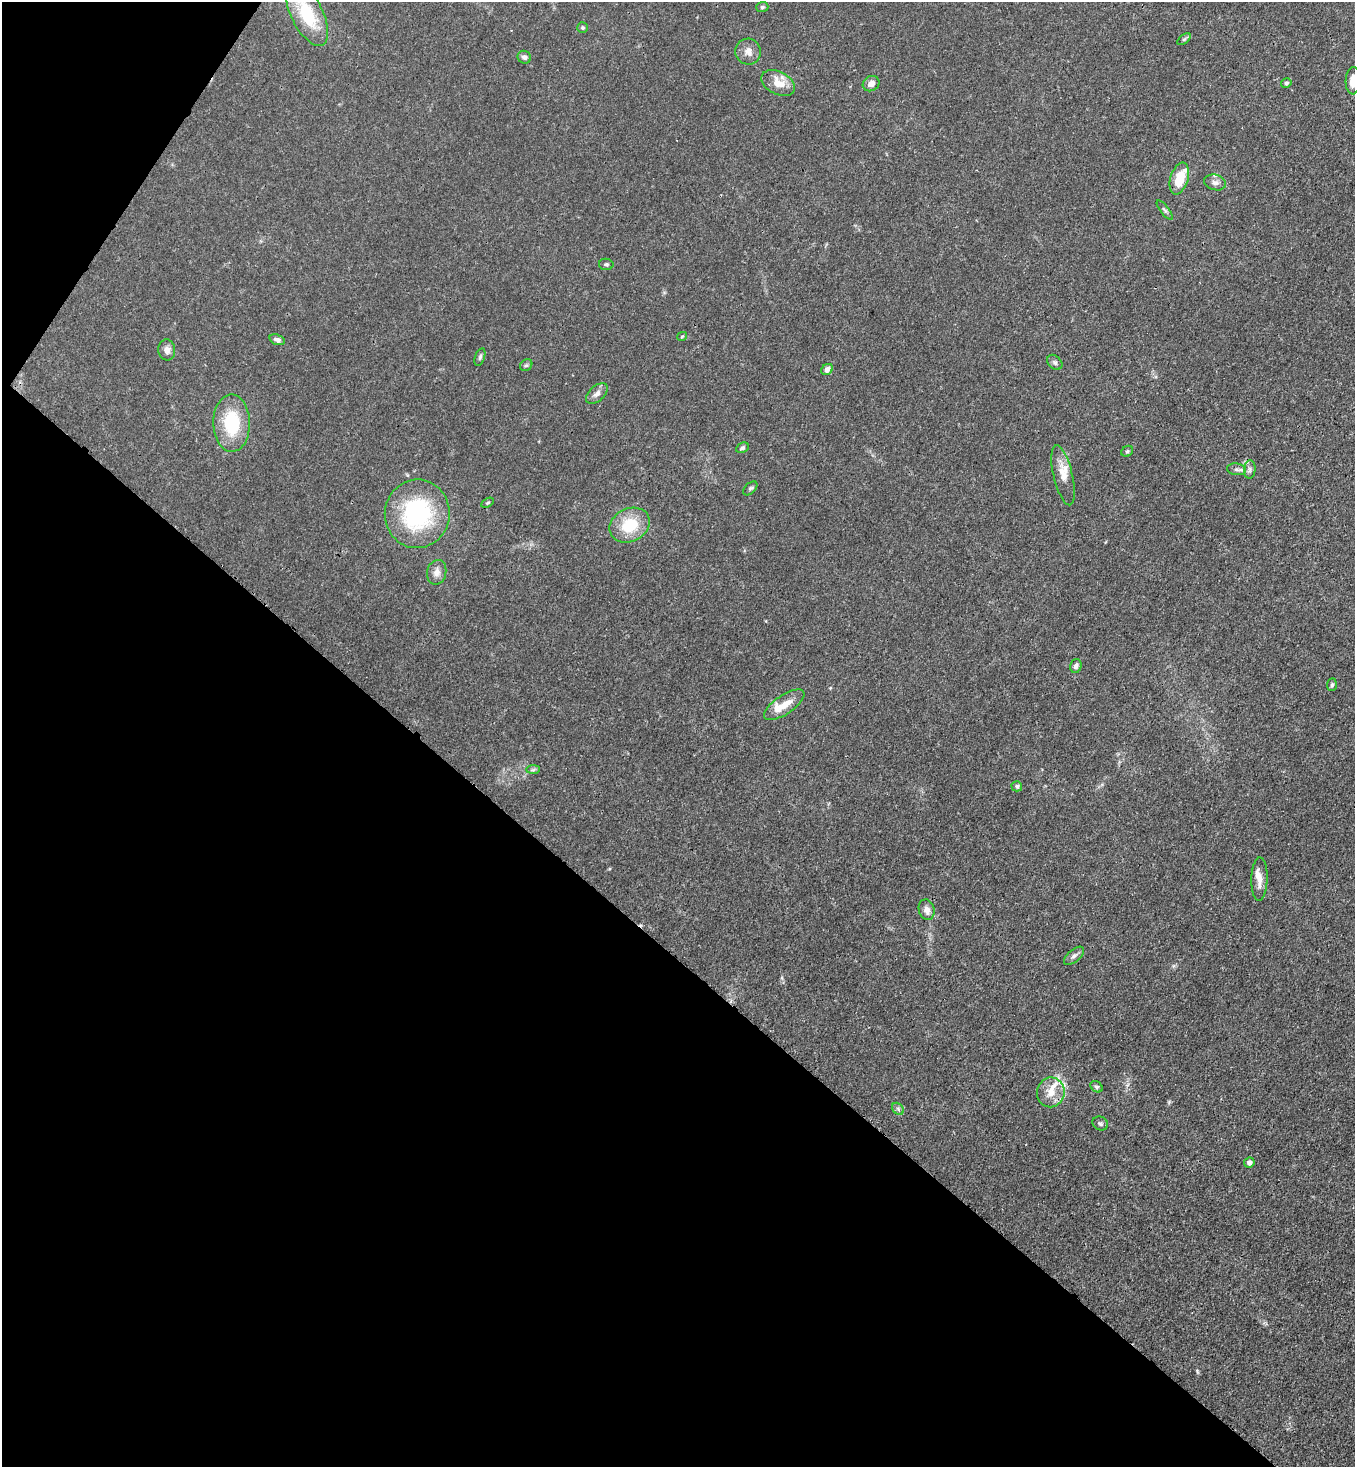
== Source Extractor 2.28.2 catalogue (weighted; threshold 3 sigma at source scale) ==
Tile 9 of 4 x 4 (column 1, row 3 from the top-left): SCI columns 364-1716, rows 1525-2989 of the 6000 x 5978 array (HDU 1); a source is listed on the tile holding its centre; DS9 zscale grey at full resolution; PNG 1357 x 1469 px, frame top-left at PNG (2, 2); each listed source drawn as its Kron ellipse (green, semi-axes under 4 px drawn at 4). Shown black and unused: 37% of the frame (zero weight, under 3 of 4 exposures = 7% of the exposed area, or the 3 px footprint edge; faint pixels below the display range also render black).
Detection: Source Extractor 2.28.2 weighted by HDU 2 'WHT'; one run over the whole footprint, this tile lists its part. Background 0.02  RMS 0.0026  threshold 0.0118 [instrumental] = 3 sigma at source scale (4.5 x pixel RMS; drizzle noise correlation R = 1.50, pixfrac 1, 0.05/0.05 arcsec/px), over >= 5 px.
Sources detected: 52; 6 inside a brighter listed object's ellipse — not listed separately; the other 46 listed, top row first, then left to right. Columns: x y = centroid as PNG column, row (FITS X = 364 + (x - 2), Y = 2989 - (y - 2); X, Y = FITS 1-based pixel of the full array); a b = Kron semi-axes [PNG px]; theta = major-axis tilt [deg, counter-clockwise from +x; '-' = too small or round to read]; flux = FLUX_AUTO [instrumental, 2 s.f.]
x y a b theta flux
762 7 6 5 - 0.44
307 14 35 15 -63 12
583 28 5 5 - 0.41
1184 39 8 4 36 0.49
748 52 13 12 - 2.1
524 57 7 6 - 0.83
1353 81 14 7 87 2.9
778 83 18 11 -27 4.1
1286 83 5 4 - 0.47
871 84 9 7 29 1.5
1179 179 16 9 73 6.5
1215 182 11 7 -13 1.1
1165 210 12 4 -52 0.57
606 264 7 5 -8 0.5
682 336 5 3 - 0.26
277 340 8 5 -20 0.86
167 350 10 8 -83 1.3
480 357 9 4 71 0.53
1055 362 8 6 -46 0.66
526 365 6 5 - 0.49
827 369 6 5 - 1.8
597 394 13 7 42 1.3
232 423 29 18 -89 14
742 448 7 5 27 0.56
1127 451 6 5 - 0.44
1236 469 9 5 -7 0.8
1250 469 9 5 85 0.75
1063 475 30 9 -76 3.4
750 488 8 5 43 0.53
487 503 7 4 31 0.34
417 514 34 32 83 29
630 525 21 16 26 8.9
437 572 12 9 76 1.7
1076 666 7 5 74 0.9
1332 685 6 5 - 0.49
784 705 23 9 34 3.9
533 770 7 4 1 0.45
1017 786 5 5 - 0.5
1259 879 22 8 89 2.5
927 910 10 7 -75 1.5
1074 956 12 6 40 0.91
1096 1087 7 5 -37 0.53
1051 1092 15 13 73 3.6
898 1109 7 5 -47 0.58
1100 1123 8 6 -27 0.55
1249 1163 5 5 - 1.2
Isophote crosses this tile's border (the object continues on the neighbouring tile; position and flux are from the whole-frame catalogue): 2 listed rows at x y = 307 14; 1353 81
Unlisted compact peaks at least as high as the median listed source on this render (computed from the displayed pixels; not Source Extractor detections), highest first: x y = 1197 1371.